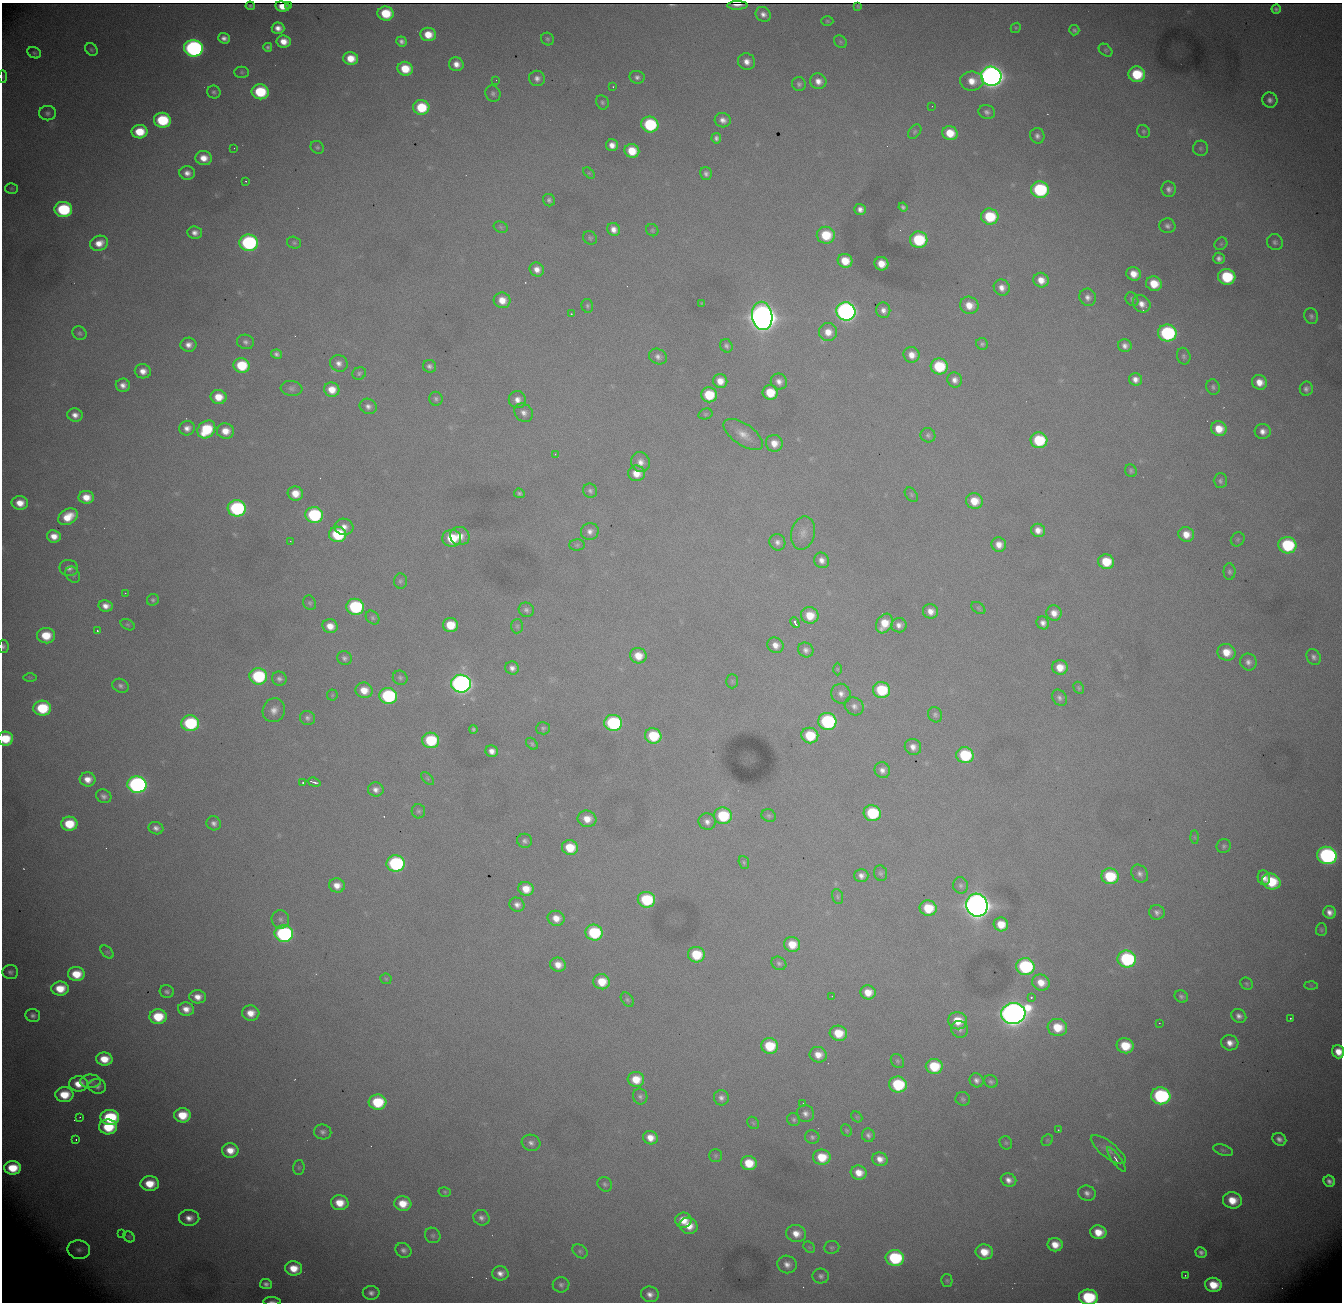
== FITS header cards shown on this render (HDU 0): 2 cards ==
NAXIS1  = 1340
NAXIS2  = 1300

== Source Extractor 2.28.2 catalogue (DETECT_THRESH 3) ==
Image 1340 x 1300 px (HDU 0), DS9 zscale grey, 1 PNG px = 1 image px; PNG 1344 x 1304 px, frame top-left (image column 1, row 1300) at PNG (2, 3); each listed source drawn as its Kron ellipse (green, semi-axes under 4 px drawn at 4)
Background 2970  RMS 32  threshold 95.3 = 3 sigma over >= 5 px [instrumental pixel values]
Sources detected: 427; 1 with non-positive FLUX_AUTO (blend fragments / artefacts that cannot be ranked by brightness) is neither listed nor drawn; the other 426 listed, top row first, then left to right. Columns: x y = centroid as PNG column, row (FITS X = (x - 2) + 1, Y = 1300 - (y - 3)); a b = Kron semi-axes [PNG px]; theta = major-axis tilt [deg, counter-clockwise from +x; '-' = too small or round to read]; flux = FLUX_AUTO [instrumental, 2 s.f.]
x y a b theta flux
289 5 3 2 - 5.4e+03
737 5 10 2 1 1.4e+04
250 6 4 3 - 3.7e+03
858 6 3 2 - 2.1e+03
282 7 7 5 -8 6.8e+03
1276 9 4 4 - 6.2e+03
386 13 8 7 - 7.9e+04
763 14 8 7 - 1.2e+04
827 21 6 5 - 3.1e+03
278 28 6 5 - 1.6e+04
1016 28 5 4 - 2.8e+03
1074 30 5 5 - 4.5e+03
428 34 8 6 -8 4.0e+04
224 38 6 5 - 1.1e+04
547 39 7 6 - 4.6e+03
284 41 7 6 - 2.7e+04
402 41 5 5 - 8.0e+03
840 42 7 5 -46 3.8e+03
268 47 4 4 - 4.6e+03
193 48 9 8 - 7.5e+05
91 50 7 5 -45 4.4e+03
1106 50 8 5 -42 3.7e+03
34 53 7 5 -26 4.5e+03
351 58 7 6 - 3.9e+04
747 62 9 8 - 1.8e+04
456 64 7 7 - 2.0e+04
405 69 8 7 - 5.7e+04
242 72 7 5 -2 4.0e+03
1137 74 8 7 - 1.0e+05
991 76 10 9 - 2.5e+06
3 77 6 3 90 2.2e+03
637 77 7 6 - 8.1e+03
537 78 8 7 - 1.2e+04
496 80 2 2 - 2.7e+03
818 81 8 7 - 1.8e+04
972 81 12 9 -2 3.4e+04
799 84 7 6 - 6.6e+03
613 87 3 2 - 1.3e+03
214 92 7 6 - 6.1e+03
260 92 8 7 - 1.3e+05
493 93 8 7 - 6.7e+03
1270 100 8 7 - 1.0e+04
602 102 7 6 - 5.2e+03
932 106 2 2 - 1.2e+03
421 107 8 7 - 9.2e+04
987 112 8 7 - 8.1e+03
47 113 8 7 - 7.1e+03
162 120 8 7 - 1.5e+05
723 120 8 7 - 1.4e+04
650 124 8 8 - 1.9e+05
1143 131 7 6 - 4.3e+03
140 132 8 6 -1 6.6e+04
915 132 8 5 51 4.5e+03
950 133 8 7 - 5.1e+04
1037 136 8 7 - 9.3e+03
716 138 5 5 - 7.3e+03
612 145 6 6 - 1.7e+04
317 147 7 6 - 5.0e+03
234 148 2 2 - 1.1e+03
1200 148 7 7 - 6.0e+03
632 151 7 7 - 5.5e+04
204 158 8 7 - 3.0e+04
187 173 8 7 - 1.5e+04
589 173 7 4 -44 3.3e+03
706 173 6 6 - 7.7e+03
246 181 4 3 - 1.8e+03
12 188 6 5 - 3.5e+03
1169 189 8 7 - 1.0e+04
1040 190 9 8 - 2.4e+05
549 200 6 6 - 6.2e+03
903 207 4 4 - 5.5e+03
63 209 9 7 -7 2.1e+05
860 209 6 5 - 1.2e+04
990 217 9 8 - 1.1e+05
1167 226 8 7 - 8.4e+03
501 227 7 5 -23 3.7e+03
614 229 7 6 - 1.6e+04
652 230 6 6 - 3.7e+03
195 233 7 6 - 1.3e+04
826 235 9 8 - 8.4e+04
590 238 7 6 - 4.3e+03
919 240 9 8 - 1.6e+05
1275 242 8 7 - 7.4e+03
99 243 9 7 20 2.8e+04
249 243 9 8 - 4.1e+05
294 243 7 6 - 5.0e+03
1221 244 7 5 44 3.9e+03
1219 258 6 5 - 9.3e+03
845 261 7 7 - 4.5e+04
881 264 7 6 - 3.4e+04
537 269 7 6 - 1.8e+04
1134 274 7 6 - 2.8e+04
1227 277 8 8 - 1.4e+05
1041 280 8 7 - 2.6e+04
1154 284 8 7 - 5.3e+04
1002 288 8 7 - 1.6e+04
1088 297 9 8 - 1.2e+04
1132 299 7 6 - 5.1e+03
502 300 8 8 - 3.1e+04
702 304 3 2 - 2.0e+03
1142 304 9 8 - 2.0e+04
969 305 9 8 - 3.2e+04
587 306 7 5 -76 4.8e+03
883 310 8 7 - 1.3e+04
846 311 9 9 - 1.2e+06
571 314 3 3 - 3.5e+03
762 316 14 10 -81 4.7e+06
1311 316 8 6 -70 6.5e+03
828 332 9 9 - 2.7e+04
80 333 7 6 - 5.3e+03
1167 333 9 8 - 3.3e+05
245 342 8 7 - 8.6e+03
982 344 6 5 - 4.9e+03
188 345 8 7 - 1.6e+04
726 346 7 6 - 6.3e+03
1125 346 7 6 - 1.1e+04
277 354 5 4 - 7.3e+03
912 355 8 8 - 2.3e+04
1184 356 8 6 -76 5.8e+03
658 357 9 7 -27 1.0e+04
339 363 9 8 - 1.4e+04
242 365 8 7 - 9.8e+04
429 366 7 6 - 7.5e+03
939 366 8 8 - 1.2e+05
143 371 8 7 - 2.0e+04
359 373 7 6 - 5.1e+03
1135 379 7 6 - 1.5e+04
955 380 7 7 - 1.3e+04
720 381 7 7 - 2.6e+04
779 381 8 7 - 1.3e+04
1259 382 8 7 - 2.8e+04
123 385 7 6 - 1.5e+04
1213 387 8 6 -68 5.8e+03
292 388 11 7 -6 8.9e+03
1306 389 7 6 - 8.6e+03
332 390 8 7 - 3.4e+04
770 393 7 7 - 6.9e+04
709 395 8 7 - 8.4e+04
218 397 8 7 - 4.0e+04
436 399 7 6 - 5.9e+03
517 400 8 8 - 1.6e+04
368 406 9 7 -29 1.1e+04
524 413 10 8 -47 1.3e+04
705 414 7 5 15 4.0e+03
75 415 8 6 -13 1.6e+04
187 428 8 7 - 1.5e+04
206 429 10 8 44 1.2e+05
1219 429 8 7 - 4.1e+04
225 431 8 7 - 3.1e+04
1263 431 8 7 - 1.5e+04
743 434 23 10 -35 3.1e+04
928 435 7 7 - 6.0e+03
1039 440 8 8 - 1.3e+05
774 443 8 8 - 2.7e+04
555 454 3 2 - 4.6e+03
641 462 10 9 - 1.7e+04
1131 471 6 5 - 4.6e+03
636 473 8 8 - 3.3e+04
1220 481 7 6 - 6.0e+03
590 491 7 6 - 6.8e+03
295 493 7 7 - 3.6e+04
519 493 5 4 - 5.0e+03
911 495 8 5 -52 3.7e+03
86 497 7 6 - 3.3e+04
974 501 8 8 - 4.2e+04
20 503 8 7 - 3.1e+04
237 508 9 8 - 3.5e+05
314 515 9 8 - 2.4e+05
68 517 10 7 31 4.7e+04
344 527 9 8 - 1.7e+04
1038 530 7 6 - 1.9e+04
590 531 9 8 - 1.3e+04
803 533 17 11 77 2.2e+04
338 534 8 7 - 1.5e+05
1186 534 8 7 - 2.9e+04
54 536 7 6 - 2.5e+04
460 536 10 9 - 2.6e+04
452 538 9 8 - 8.6e+04
1238 539 7 6 - 4.6e+03
290 541 2 2 - 1.4e+03
777 542 8 7 - 1.1e+04
577 545 8 5 1 5.2e+03
999 545 7 7 - 2.1e+04
1287 545 9 8 - 1.9e+05
822 560 8 7 - 1.4e+04
1106 562 8 7 - 7.0e+04
69 568 9 8 - 1.2e+04
1229 572 8 6 -89 6.0e+03
73 575 8 6 -58 5.6e+03
400 581 7 6 - 5.4e+03
125 593 2 2 - 1.1e+03
153 600 6 5 - 4.8e+03
310 603 7 6 - 4.4e+03
106 606 7 5 -11 1.7e+04
355 607 9 8 - 2.4e+05
978 608 8 5 -36 3.7e+03
526 610 8 7 - 7.3e+03
930 611 8 7 - 1.9e+04
1054 613 8 7 - 2.1e+04
810 615 9 8 - 4.7e+04
373 618 7 6 - 4.9e+03
795 622 6 3 -61 7.3e+03
884 623 10 8 59 4.5e+04
1043 623 7 6 - 1.2e+04
128 625 7 5 -29 3.8e+03
450 625 7 7 - 6.1e+04
899 625 7 7 - 1.4e+04
330 626 7 7 - 2.6e+04
517 626 7 6 - 5.1e+03
97 631 3 2 - 3.4e+03
46 636 9 7 -5 6.3e+04
775 645 8 7 - 1.8e+04
3 646 7 5 -86 5.5e+03
806 650 8 7 - 9.6e+03
1226 652 9 8 - 4.0e+04
638 656 8 7 - 3.7e+04
1314 657 8 6 -59 8.6e+03
344 658 7 7 - 7.3e+03
1248 662 9 8 - 1.2e+04
1060 667 8 7 - 3.5e+04
512 668 7 6 - 1.1e+04
837 669 6 4 -89 2.5e+03
258 676 9 8 - 2.1e+05
30 677 7 4 0 3.3e+03
400 678 7 7 - 5.7e+03
279 679 7 7 - 8.3e+03
732 681 7 6 - 4.1e+03
461 684 10 9 - 1.3e+06
120 686 8 6 -27 7.7e+03
1079 688 6 4 -61 3.4e+03
364 690 8 7 - 3.3e+04
881 690 8 8 - 1.2e+05
841 694 10 9 - 1.5e+04
332 695 5 5 - 2.9e+03
388 696 9 8 - 2.8e+05
1059 698 9 6 -55 7.7e+03
854 706 10 8 -34 1.1e+04
42 708 9 7 -3 1.2e+05
274 710 12 11 - 2.0e+04
935 715 8 6 -64 6.0e+03
307 718 8 7 - 7.3e+03
827 721 9 8 - 3.0e+05
190 723 9 8 - 2.0e+05
613 723 9 8 - 2.8e+05
543 728 7 6 - 5.2e+03
473 729 4 4 - 4.1e+03
653 736 8 7 - 1.0e+05
810 736 8 7 - 8.8e+04
5 739 7 7 - 7.1e+04
431 740 8 7 - 1.4e+05
532 744 7 5 -46 4.1e+03
913 747 8 8 - 1.7e+04
492 751 6 6 - 1.6e+04
965 755 8 8 - 1.5e+05
882 770 8 7 - 1.3e+04
88 779 8 7 - 2.4e+04
428 779 8 5 -46 4.0e+03
314 782 7 3 -17 6.9e+03
303 783 3 2 - 2.1e+03
137 785 9 8 - 7.5e+05
376 790 8 7 - 1.2e+04
104 796 8 6 -27 8.7e+03
418 811 7 6 - 5.3e+03
872 813 8 8 - 1.6e+05
723 816 9 8 - 1.3e+05
769 816 7 6 - 4.9e+03
587 819 9 8 - 3.2e+04
707 822 8 8 - 1.3e+04
214 823 7 7 - 9.9e+03
69 824 8 7 - 7.5e+04
156 828 7 6 - 1.0e+04
1195 837 6 4 -89 3.0e+03
525 841 7 7 - 7.2e+03
1224 846 7 7 - 5.4e+03
570 848 8 7 - 6.6e+04
1327 855 10 8 -13 5.7e+05
744 862 7 5 -70 3.6e+03
396 863 9 8 - 3.4e+05
881 873 8 6 -72 5.4e+03
1140 874 9 7 -51 1.0e+04
861 876 7 6 - 1.3e+04
1110 876 8 8 - 1.1e+05
1264 878 7 6 - 1.5e+04
1271 881 9 8 - 9.8e+04
337 885 8 7 - 2.3e+04
960 885 8 7 - 7.5e+03
526 889 7 7 - 3.7e+04
837 897 7 5 -74 4.8e+03
646 900 9 8 - 1.5e+05
517 905 7 7 - 1.3e+04
977 905 11 10 - 3.9e+06
928 908 8 7 - 7.7e+04
1157 912 8 7 - 9.5e+03
1330 912 6 6 - 1.6e+04
556 918 8 7 - 2.7e+04
280 919 9 8 - 9.3e+03
1001 924 7 7 - 4.2e+04
1321 930 6 5 - 4.3e+03
594 933 9 8 - 1.7e+05
284 934 9 8 - 4.6e+05
792 944 8 7 - 4.4e+04
107 952 8 5 -44 3.2e+03
696 955 8 8 - 8.8e+04
1127 959 9 8 - 2.9e+05
779 963 8 6 -30 6.2e+03
558 965 8 7 - 2.6e+04
1025 966 9 8 - 2.8e+05
10 972 8 7 - 7.6e+03
76 974 8 7 - 5.7e+04
386 979 5 5 - 3.5e+03
602 982 8 7 - 5.3e+04
1041 982 9 8 - 3.2e+04
1247 984 7 5 -44 3.9e+03
1311 986 6 4 -2 2.8e+03
60 989 9 7 -1 5.4e+04
167 992 7 6 - 6.6e+03
868 992 7 7 - 3.3e+04
832 996 2 2 - 1.3e+03
1181 996 7 6 - 6.5e+03
198 997 8 6 -5 2.2e+04
1031 997 3 3 - 3.9e+03
627 1000 8 5 -51 4.9e+03
186 1009 8 6 -9 2.1e+04
251 1013 9 7 -4 2.9e+04
1013 1014 12 10 8 3.1e+06
33 1015 7 6 - 8.3e+03
1239 1016 8 6 -33 1.1e+04
158 1017 8 7 - 8.4e+04
1290 1018 3 2 - 2.0e+03
958 1021 9 8 - 5.1e+04
1159 1023 2 2 - 1.3e+03
1057 1027 10 8 -8 6.2e+04
960 1029 8 8 - 8.8e+03
838 1033 9 7 -13 5.5e+04
1230 1043 9 7 -15 1.9e+04
770 1046 8 7 - 9.0e+04
1125 1046 8 7 - 7.3e+04
1338 1052 7 6 - 3.0e+04
818 1055 8 7 - 2.7e+04
104 1059 8 6 -3 4.5e+04
897 1061 7 6 - 4.6e+03
934 1066 8 7 - 9.2e+04
636 1079 8 7 - 4.8e+04
976 1080 7 6 - 9.5e+03
90 1081 10 6 2 9.2e+03
991 1082 7 6 - 5.2e+03
78 1084 9 7 1 3.5e+04
898 1084 9 8 - 1.6e+05
97 1086 9 7 -11 1.0e+04
64 1095 9 7 0 6.1e+04
640 1096 8 7 - 7.0e+03
1161 1096 9 8 - 3.7e+05
721 1098 7 7 - 1.0e+04
963 1099 7 6 - 4.7e+03
378 1102 9 7 -3 1.2e+05
803 1103 2 2 - 1.5e+03
805 1114 9 8 - 1.1e+04
182 1115 8 7 - 6.3e+04
80 1117 2 2 - 1.9e+03
857 1117 6 4 -43 3.4e+03
110 1118 9 7 -3 1.8e+05
794 1119 7 6 - 5.1e+03
753 1123 7 5 -47 3.9e+03
108 1127 9 7 2 9.6e+04
847 1130 6 5 - 3.3e+03
1058 1130 3 3 - 2.2e+03
323 1132 8 7 - 8.5e+03
868 1135 7 6 - 7.4e+03
812 1137 7 6 - 6.0e+03
650 1138 7 6 - 2.5e+04
76 1139 3 2 - 4.0e+03
1279 1139 7 6 - 1.1e+04
1047 1140 6 5 - 3.3e+03
531 1143 9 8 - 1.1e+04
1006 1143 7 6 - 3.9e+03
230 1150 8 7 - 3.3e+04
1108 1150 21 8 -38 1.8e+04
1223 1150 10 5 -18 5.8e+03
716 1156 6 6 - 4.2e+03
822 1157 9 7 -8 6.4e+04
880 1159 8 6 -19 2.0e+04
1116 1160 15 4 -54 9.7e+03
749 1163 8 7 - 5.9e+04
13 1168 8 6 -1 7.1e+04
299 1168 7 6 - 4.6e+03
859 1173 8 7 - 3.1e+04
1009 1180 8 6 -23 1.5e+04
1329 1181 6 5 - 1.0e+04
150 1184 9 7 -2 5.5e+04
605 1184 8 6 -45 5.8e+03
445 1192 6 4 -16 3.4e+03
1087 1193 9 7 -23 1.1e+04
1232 1200 9 8 - 4.8e+04
340 1203 9 7 -8 4.4e+04
403 1204 8 7 - 4.5e+04
189 1218 10 8 -3 2.1e+04
481 1218 8 7 - 1.0e+04
683 1220 8 7 - 3.5e+04
689 1226 9 8 - 3.3e+04
1098 1232 8 7 - 4.2e+04
122 1233 2 2 - 9.3e+02
796 1234 10 8 -13 2.6e+04
433 1235 8 7 - 6.4e+03
129 1237 6 5 - 2.9e+03
1055 1245 7 6 - 3.3e+04
809 1247 6 5 - 3.4e+03
832 1247 8 6 6 5.2e+03
79 1250 11 9 -9 1.3e+04
403 1250 8 7 - 9.3e+03
580 1251 8 6 -37 5.2e+03
984 1252 9 7 -10 4.6e+04
1201 1252 6 5 - 8.1e+03
895 1258 9 8 - 2.1e+05
787 1264 10 8 -19 1.5e+04
294 1268 8 7 - 4.4e+04
500 1273 8 7 - 1.6e+04
1185 1275 2 2 - 1.6e+03
821 1276 8 7 - 8.3e+03
947 1280 6 5 - 3.9e+03
266 1284 6 5 - 8.5e+03
561 1285 8 7 - 8.2e+03
1213 1285 8 7 - 5.6e+04
371 1293 8 7 - 1.1e+04
650 1294 9 8 - 1.5e+04
1088 1297 9 7 -5 1.9e+05
272 1302 9 2 0 4.7e+03
At the frame edge (FLAGS 8, measured only in part): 6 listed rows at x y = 3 77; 3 646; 5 739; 1338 1052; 1088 1297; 272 1302
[1 non-positive-flux detection neither listed nor drawn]